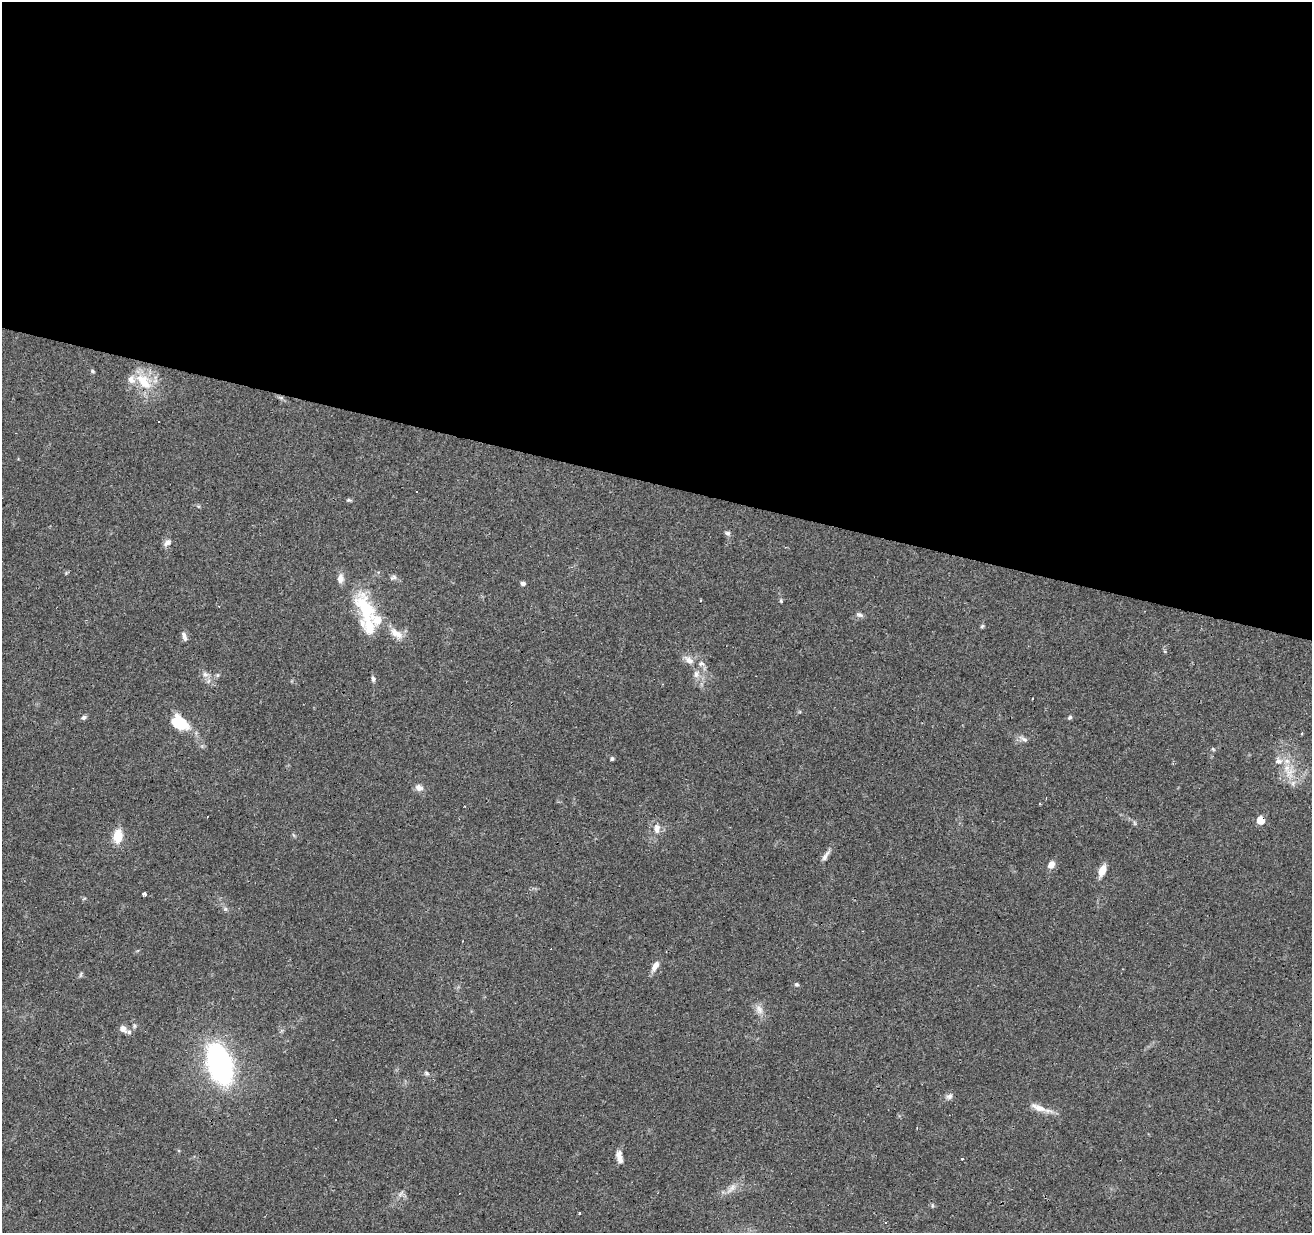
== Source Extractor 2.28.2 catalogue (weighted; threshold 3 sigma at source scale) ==
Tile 3 of 4 x 4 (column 3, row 1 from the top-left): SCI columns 2621-3930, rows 3908-5138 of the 5245 x 5417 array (HDU 1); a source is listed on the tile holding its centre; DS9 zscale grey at full resolution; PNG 1314 x 1235 px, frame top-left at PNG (2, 2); no overlay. Shown black and unused: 39% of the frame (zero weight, under 3 of 4 exposures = <1% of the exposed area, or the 3 px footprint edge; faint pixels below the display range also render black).
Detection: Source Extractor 2.28.2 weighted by HDU 2 'WHT'; one run over the whole footprint, this tile lists its part. Background 0.0451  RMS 0.0046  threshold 0.0206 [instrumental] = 3 sigma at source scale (4.5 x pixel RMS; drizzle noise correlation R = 1.50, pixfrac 1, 0.0396/0.0396 arcsec/px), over >= 5 px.
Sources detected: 65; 7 cosmic-ray / hot-pixel residue — not listed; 6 inside a brighter listed object's ellipse — not listed separately; the other 52 listed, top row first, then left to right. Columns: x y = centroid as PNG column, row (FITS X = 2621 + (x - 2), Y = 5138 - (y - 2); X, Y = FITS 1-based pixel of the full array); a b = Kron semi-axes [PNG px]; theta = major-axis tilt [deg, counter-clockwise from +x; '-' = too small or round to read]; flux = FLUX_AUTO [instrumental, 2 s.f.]
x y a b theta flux
93 371 6 4 -23 0.65
144 381 28 15 -48 13
159 422 3 3 - 1.5
417 491 3 2 - 0.34
348 500 6 5 - 0.73
728 533 7 6 - 1.1
167 543 11 7 35 2
393 577 10 6 25 1.2
523 583 6 5 - 1.1
781 601 6 4 -79 0.57
365 607 41 19 -61 25
859 615 10 5 -20 1.2
982 626 6 4 45 0.67
396 633 21 10 -36 5.4
184 636 14 6 -73 1.7
689 660 15 8 -35 3.4
205 674 8 7 - 1.9
696 674 10 6 83 2
373 679 8 5 -77 1.1
1032 699 3 3 - 1.3
84 717 8 5 28 1.1
1070 717 6 4 56 0.73
179 723 22 14 -33 13
1301 733 3 3 - 0.7
1023 739 15 5 -28 1.6
1213 749 6 4 -45 0.54
612 758 4 4 - 0.83
1278 761 11 8 9 2.8
1289 773 15 11 -63 6.7
419 788 10 8 -18 2.3
1261 820 5 5 - 7.5
657 829 14 9 85 3.5
118 836 15 10 82 7.9
825 856 17 6 56 2.2
1051 865 8 6 59 3.6
1102 870 13 7 67 5
144 894 4 4 - 2.1
655 966 13 7 58 3.3
81 974 9 4 69 0.7
796 984 6 5 - 0.7
759 1009 14 8 -58 3.1
134 1026 6 5 - 0.76
124 1029 10 6 -52 2.4
219 1064 30 16 -71 120
426 1073 7 5 -17 0.91
949 1096 9 7 15 1.6
1039 1108 25 8 -23 4.9
619 1156 15 7 -80 3.2
732 1188 16 7 43 3.4
400 1194 13 3 49 1.2
579 1213 3 3 - 0.62
885 1223 4 3 - 0.48
Overlapping masked pixels (flux is a lower limit): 1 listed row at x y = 1261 820